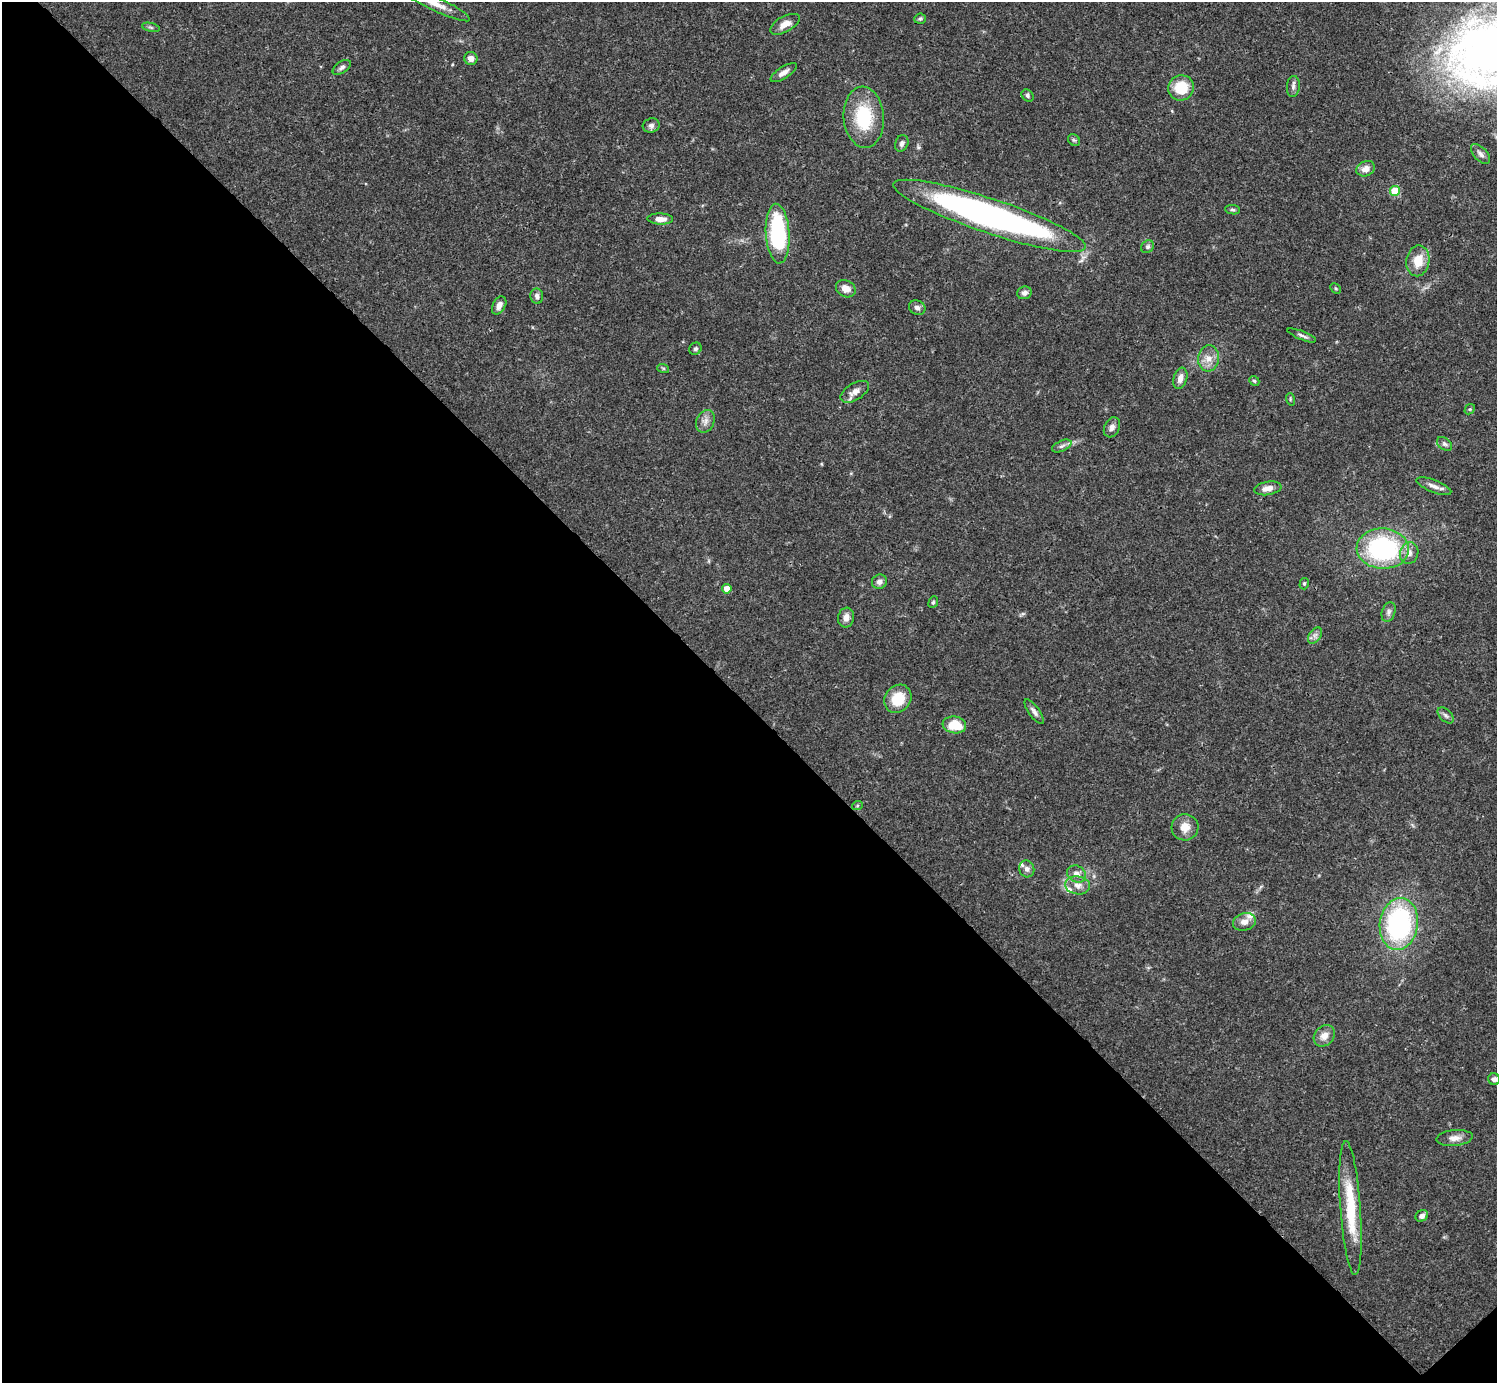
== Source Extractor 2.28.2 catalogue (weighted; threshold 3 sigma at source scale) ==
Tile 14 of 4 x 4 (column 2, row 4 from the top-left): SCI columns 1495-2989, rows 158-1538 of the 5982 x 5981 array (HDU 1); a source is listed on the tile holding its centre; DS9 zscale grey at full resolution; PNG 1499 x 1385 px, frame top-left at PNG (2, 2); each listed source drawn as its Kron ellipse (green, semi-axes under 4 px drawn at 4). Shown black and unused: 49% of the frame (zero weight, under 3 of 4 exposures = <1% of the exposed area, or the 3 px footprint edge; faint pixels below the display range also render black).
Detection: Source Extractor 2.28.2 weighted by HDU 2 'WHT'; one run over the whole footprint, this tile lists its part. Background 0.0412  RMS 0.0027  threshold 0.012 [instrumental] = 3 sigma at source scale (4.5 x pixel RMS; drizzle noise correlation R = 1.50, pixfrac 1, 0.05/0.05 arcsec/px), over >= 5 px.
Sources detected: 72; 3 inside a brighter listed object's ellipse — not listed separately; the other 69 listed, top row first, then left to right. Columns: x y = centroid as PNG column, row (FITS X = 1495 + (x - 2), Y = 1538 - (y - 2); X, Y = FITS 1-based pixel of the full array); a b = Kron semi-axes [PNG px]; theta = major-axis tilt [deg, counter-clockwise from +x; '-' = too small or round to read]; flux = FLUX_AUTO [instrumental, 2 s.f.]
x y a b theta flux
433 2 41 7 -26 4.4
920 19 6 5 - 0.43
785 24 16 7 29 2.5
151 27 9 3 -13 0.47
471 58 6 6 - 1.4
342 67 10 5 33 0.9
784 73 15 6 33 1.6
1293 86 10 6 84 0.92
1181 88 13 12 - 7.8
1027 95 7 5 -48 0.53
864 117 30 20 -85 15
651 125 8 7 - 0.9
1074 140 6 5 - 0.46
902 143 8 6 68 0.8
1480 154 12 6 -47 1.1
1366 169 9 7 22 2.1
1395 191 5 5 - 8.1
1233 210 7 4 -6 0.48
989 216 101 17 -18 110
660 219 13 5 -2 2.3
778 234 30 12 -86 28
1148 247 7 5 46 0.66
1418 261 15 11 80 4.8
1336 288 6 3 -45 0.3
846 289 10 8 -28 2.4
1024 293 7 6 - 0.98
537 296 7 6 - 0.96
499 305 10 6 60 1.6
917 308 8 7 - 0.98
1302 335 15 4 -22 0.79
695 349 6 6 - 0.62
1208 358 13 10 83 2.5
663 368 6 4 -18 0.34
1180 378 11 6 73 1.7
1254 381 5 4 - 0.41
855 392 16 8 31 1.9
1290 399 6 4 -73 0.32
1470 409 6 4 42 0.39
705 421 12 8 66 1.6
1112 427 10 7 63 1.2
1444 444 8 5 -40 0.73
1062 446 10 5 25 0.87
1434 486 18 6 -21 1.7
1268 488 14 6 9 2
1383 549 26 20 -3 38
1409 553 11 9 73 1.9
879 582 7 7 - 1.2
1304 584 6 4 75 0.44
727 589 5 4 - 2.2
933 602 6 4 67 0.4
1389 612 10 6 70 0.98
846 618 10 8 80 1.7
1315 635 9 6 55 0.98
898 699 15 12 52 7
1034 712 14 5 -55 1.1
1446 715 10 6 -45 0.7
954 725 12 8 -8 6.7
857 806 5 3 - 0.29
1185 827 13 13 - 3.1
1027 869 8 7 - 1.1
1076 874 10 8 -29 1.7
1078 885 12 9 -9 1.9
1244 922 11 8 16 1.9
1399 924 26 19 82 44
1324 1036 12 9 47 2.1
1494 1079 6 5 - 0.93
1455 1138 18 8 5 2
1350 1208 67 10 -86 14
1422 1216 6 5 - 1.2
Overlapping masked pixels (flux is a lower limit): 1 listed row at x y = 989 216
Isophote crosses this tile's border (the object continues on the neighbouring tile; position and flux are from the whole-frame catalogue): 1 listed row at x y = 433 2